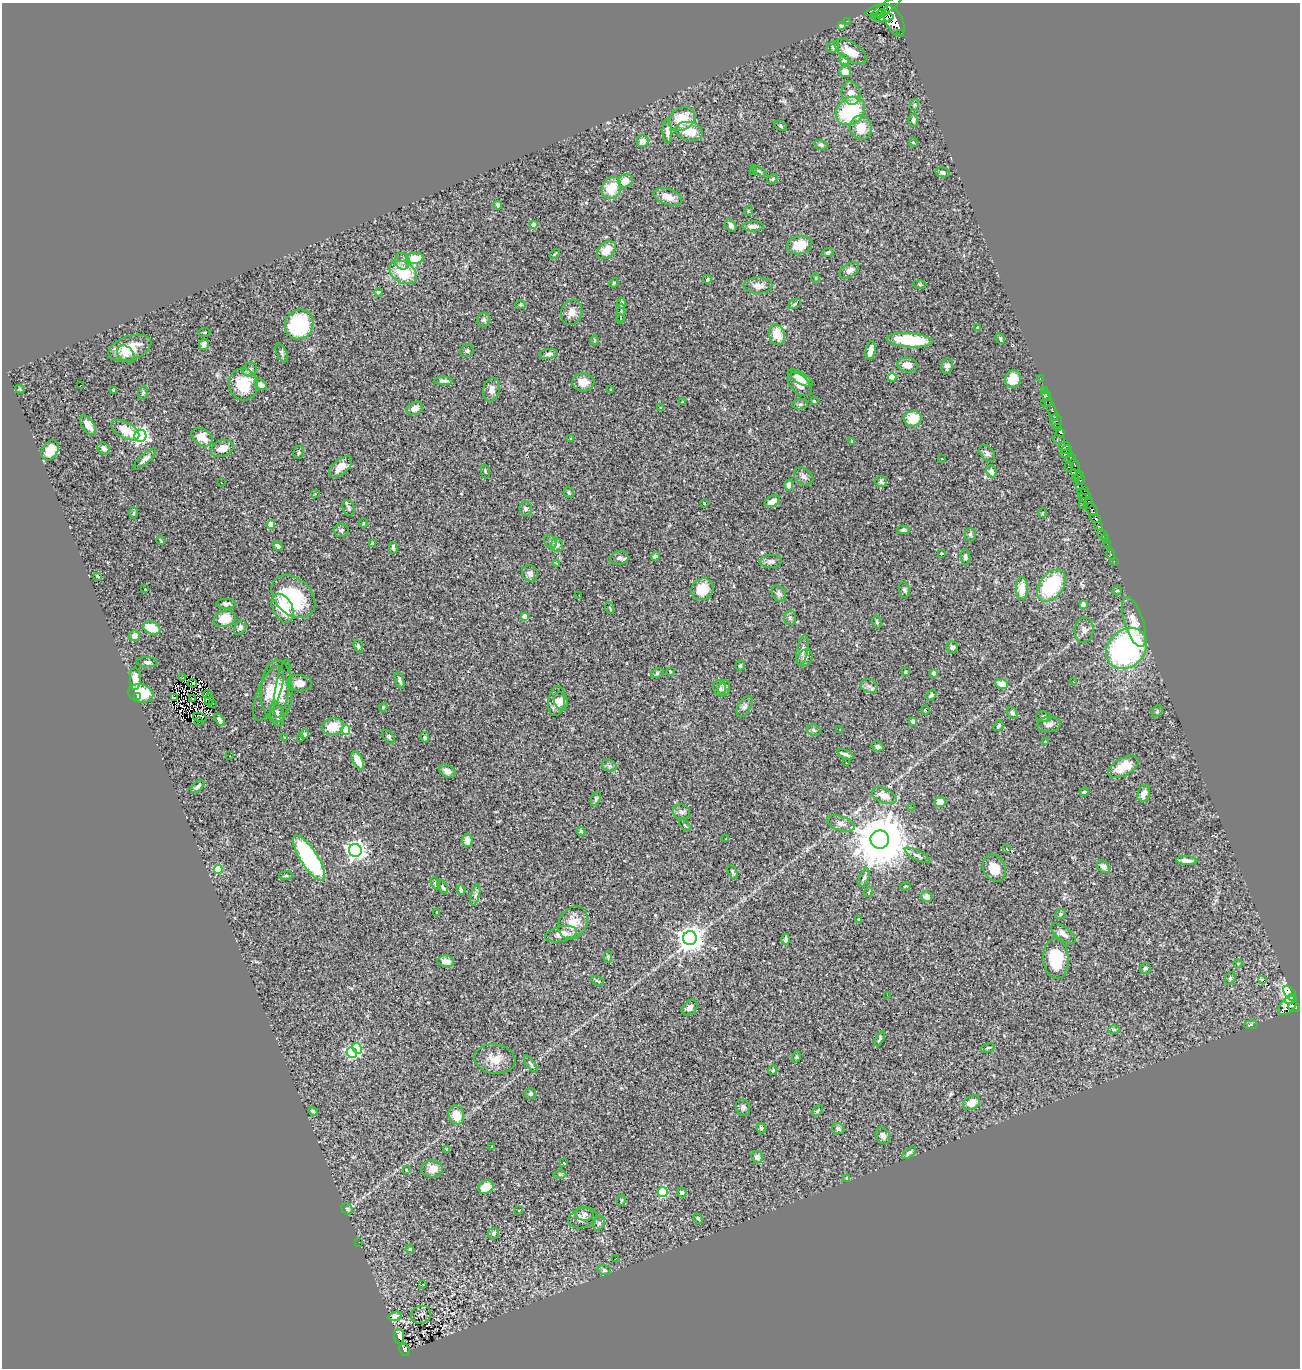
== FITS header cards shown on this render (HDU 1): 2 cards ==
NAXIS1  =                 1298
NAXIS2  =                 1366

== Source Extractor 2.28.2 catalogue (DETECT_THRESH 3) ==
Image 1298 x 1366 px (HDU 1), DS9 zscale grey, 1 PNG px = 1 image px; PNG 1302 x 1370 px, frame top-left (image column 1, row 1366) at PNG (2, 3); each listed source drawn as its Kron ellipse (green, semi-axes under 4 px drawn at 4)
Background 0.757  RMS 0.025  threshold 0.0753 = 3 sigma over >= 5 px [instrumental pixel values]
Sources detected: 363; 1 with non-positive FLUX_AUTO (blend fragments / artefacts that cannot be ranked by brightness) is neither listed nor drawn; the other 362 listed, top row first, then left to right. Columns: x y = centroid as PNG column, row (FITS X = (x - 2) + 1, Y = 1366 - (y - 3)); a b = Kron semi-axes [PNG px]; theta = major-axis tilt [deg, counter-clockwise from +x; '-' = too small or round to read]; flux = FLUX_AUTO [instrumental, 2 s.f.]
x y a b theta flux
886 7 18 5 33 2500
877 10 12 4 19 1100
880 14 6 3 27 750
884 18 10 4 3 1700
894 20 17 8 -63 7100
847 21 2 2 - 5.3
841 26 4 3 - 2
901 34 3 3 - 130
833 47 6 5 - 3
850 51 18 9 -34 26
844 60 5 5 - 5.9
845 72 6 5 - 12
851 93 12 9 -73 13
914 105 6 4 71 2.4
850 111 16 12 41 110
682 119 14 11 35 40
913 120 6 5 - 3.4
781 126 6 4 -29 2.6
861 128 12 10 -75 30
689 131 14 9 -13 31
667 132 11 4 -86 8.5
642 141 6 6 - 13
913 142 4 3 - 1.5
821 145 7 4 -18 3.3
753 171 2 2 - 9.7
759 171 8 4 -26 2.7
942 172 7 5 -13 3.8
773 179 6 4 29 2.4
625 181 7 6 - 18
612 188 11 9 64 43
668 197 15 8 -18 19
498 205 4 3 - 3.8
748 211 5 3 - 1.4
533 225 4 4 - 6.7
731 226 7 5 -55 5.7
753 226 10 5 2 9.8
799 245 12 9 13 27
606 250 10 7 44 22
828 252 5 4 - 3.6
555 254 6 2 45 1.4
415 258 9 5 5 34
402 261 8 7 - 6.9
849 270 11 6 34 9.6
403 272 14 10 -30 64
816 278 4 4 - 1.9
707 279 4 4 - 3.1
614 283 5 4 - 1.9
919 284 7 3 -1 1.8
758 286 14 8 0 12
378 292 4 3 - 1.8
622 303 6 4 89 10
794 304 7 4 28 2.4
521 305 5 4 - 2.3
572 312 13 10 72 13
621 313 9 2 88 5.4
621 319 4 2 - 2.1
484 320 7 6 - 4.3
299 324 15 14 - 120
977 327 3 3 - 1.4
204 332 6 3 8 1.8
777 335 10 8 -73 28
1000 339 5 3 - 2.1
595 340 5 3 - 1.4
910 340 23 7 -5 82
204 345 5 5 - 6.1
130 348 22 12 18 38
467 351 7 6 - 3.5
871 351 9 5 78 14
282 353 10 5 -63 3.9
126 354 10 7 -42 20
548 354 9 5 11 5.3
907 365 10 7 -9 12
947 366 8 5 81 8.3
250 369 7 6 - 5.5
892 377 4 4 - 39
800 378 14 5 -32 11
1013 379 9 8 - 25
1040 379 3 2 - 14
444 381 9 4 0 4.3
583 382 11 9 -2 18
243 384 16 14 -74 50
800 384 14 8 -45 14
80 385 3 2 - 3.7
261 385 6 5 - 11
20 389 5 4 - 1.6
113 390 4 3 - 1.4
491 390 12 8 76 11
611 390 3 2 - 1.1
1044 390 3 2 - 8
143 393 7 5 72 2.8
1047 395 6 3 -74 13
814 401 3 2 - 1.4
682 402 3 2 - 1.3
1047 402 6 2 0 34
800 404 8 5 8 3.4
1050 406 16 3 -67 84
415 408 8 6 23 10
661 408 3 3 - 1.9
913 419 8 7 - 41
1056 421 7 5 -79 480
88 425 11 6 -57 16
1057 428 4 3 - 470
125 430 15 8 -29 33
1060 432 5 4 - 570
140 436 6 6 - 500
202 437 11 8 -31 26
571 438 3 2 - 2.3
1059 440 6 2 -18 14
852 441 4 3 - 1.4
1064 446 5 4 - 370
104 448 7 5 -38 6.7
222 448 12 8 19 18
1066 449 5 3 - 180
50 450 11 7 58 19
299 453 6 5 - 2.8
987 453 9 6 -52 4.9
1066 454 6 4 1 400
145 459 14 5 42 7.4
942 459 3 2 - 1.9
1070 459 6 3 40 500
1075 465 6 3 -63 180
341 467 14 7 40 22
1069 467 5 4 - 430
485 471 7 3 -78 2.1
991 471 6 5 - 7.2
1076 474 6 4 -40 320
804 476 10 7 -36 8.1
1080 478 7 3 -79 160
1075 479 4 3 - 110
881 482 6 5 - 3.8
221 483 2 2 - 0.94
789 485 5 4 - 9
1079 487 3 2 - 200
1084 490 3 3 - 280
569 493 5 5 - 2.6
315 494 3 3 - 1.5
1084 494 8 3 -30 95
1082 497 3 3 - 140
772 501 8 5 25 14
704 503 3 3 - 1.6
1088 503 6 3 79 44
1083 504 2 2 - 6.9
349 508 8 5 -67 4.5
526 509 7 6 - 5.2
1092 510 7 5 -52 93
133 513 6 4 88 2
1042 513 4 3 - 1.3
1095 518 5 4 - 590
363 523 4 3 - 1.6
271 525 4 4 - 39
1099 526 4 3 - 100
341 530 7 6 - 4.4
903 530 6 4 1 3.7
970 534 7 5 89 3.1
1102 534 6 3 -45 68
1105 539 2 2 - 4.1
161 541 4 2 - 1.8
550 542 7 6 - 3.4
372 544 3 3 - 2.9
1107 544 4 2 - 11
557 545 6 6 - 7.9
278 546 5 3 - 4.6
393 548 6 3 -80 3.6
941 553 3 2 - 1.9
1111 554 6 3 -76 12
655 556 4 4 - 4.5
965 557 8 5 -85 4.8
619 558 9 6 10 5.9
1114 561 2 2 - 96
771 562 11 6 5 6
557 563 3 3 - 3.9
530 573 8 7 - 7.8
97 576 4 3 - 4.8
1051 586 18 11 52 110
145 589 3 2 - 1.2
702 589 11 10 - 37
1022 589 11 6 90 20
904 590 8 5 -79 3.3
1117 591 5 4 - 1.7
779 593 8 6 -60 4.7
579 595 2 2 - 1
293 597 25 17 -43 110
226 604 10 5 -1 4.8
1083 604 4 4 - 13
283 608 15 10 -63 38
610 608 6 3 -71 1.4
524 616 4 4 - 19
790 618 7 6 - 3.4
225 619 11 8 18 30
877 622 7 4 -78 2.7
1134 622 26 9 -73 27
152 628 9 6 -20 42
240 628 8 5 58 5.3
1084 630 12 9 82 8.8
134 636 5 5 - 10
358 646 6 4 -68 3.6
952 647 6 5 - 4.1
1127 648 22 18 46 380
802 650 15 5 79 7
804 658 9 7 47 6.9
147 662 11 5 -3 5.1
740 665 5 4 - 3.2
670 671 4 3 - 1.4
906 672 4 3 - 1.5
657 673 6 4 32 2.9
934 673 3 3 - 10
183 678 3 2 - 0.81
135 679 11 5 -89 14
400 680 8 4 -71 4.1
1073 682 3 3 - 4.6
193 683 4 2 - 2.2
299 683 12 8 -3 12
1002 684 6 5 - 20
869 686 8 6 -19 6.3
719 688 7 6 - 5.4
724 688 8 5 82 4.4
282 689 29 7 81 14
277 691 31 16 88 39
141 693 13 9 -16 44
268 693 29 11 68 25
207 694 4 2 - 2.3
931 695 6 4 38 3.1
137 696 3 2 - 82
174 698 3 2 - 1.1
193 698 3 2 - 0.98
209 700 6 2 90 0.44
556 701 15 8 82 15
561 701 9 7 -67 7.9
212 704 4 2 - 1.7
745 706 11 6 60 6
383 707 4 4 - 1.6
925 710 4 3 - 1.1
1157 711 6 5 - 2.4
1012 713 6 5 - 4.8
277 715 12 6 -75 8.9
1044 717 7 5 -9 3.6
200 718 7 4 -18 0.58
220 720 7 4 -60 7.1
913 721 4 4 - 8
199 722 3 2 - 3.4
1049 724 12 7 5 9.6
999 726 6 3 54 2.5
333 727 10 8 10 32
346 730 5 4 - 110
814 730 7 5 -23 3
840 730 2 2 - 0.93
305 734 5 4 - 4.5
389 737 8 5 -50 3.4
425 737 5 4 - 3.7
285 738 3 3 - 1.4
300 738 3 2 - 1.4
1045 741 3 2 - 2.1
877 746 6 5 - 5.5
845 754 9 3 -20 4.5
230 756 2 2 - 1.1
358 760 10 5 -63 18
846 763 3 2 - 3
609 766 7 5 -20 4.2
1123 767 16 8 30 35
447 771 9 6 -29 8.9
198 787 8 4 42 5
1084 792 5 4 - 3.3
1144 793 9 6 72 13
884 796 13 7 -25 19
596 799 8 4 72 3.1
940 802 5 5 - 17
912 807 3 2 - 1.3
681 812 9 7 -16 6.3
841 824 14 7 -19 9.3
685 825 7 2 -45 1.4
581 831 5 3 - 2.4
726 839 2 2 - 1.1
467 840 7 5 -89 11
880 840 9 9 - 13000
1007 849 3 2 - 0.91
355 850 6 6 - 900
917 855 14 5 -27 5.2
309 858 26 8 -57 270
1187 861 10 4 -3 7.8
1103 867 7 5 -49 7.7
994 868 14 11 -63 25
218 869 4 4 - 76
733 872 8 3 -63 2.6
286 876 7 3 8 2.1
864 878 9 5 69 4.4
435 883 6 4 -68 2.9
905 886 5 4 - 1.7
443 887 7 4 -61 3.5
461 890 5 3 - 2.8
869 892 5 3 - 1.4
475 895 11 3 75 4.8
926 897 6 5 - 9.7
437 913 3 3 - 4.3
1060 914 5 5 - 3.3
859 919 4 3 - 1.2
573 923 17 13 59 26
561 934 16 7 12 15
1063 934 14 6 -37 10
690 938 7 7 - 1800
786 940 5 4 - 4.4
608 957 6 4 -89 2.2
1056 959 20 12 -86 71
446 961 8 5 -5 12
1238 964 4 4 - 1.5
1145 968 5 5 - 2.9
1230 978 6 5 - 2.8
1263 979 3 3 - 19
597 981 7 3 -26 2.4
1290 993 8 5 -53 170
887 995 3 2 - 1.5
1291 999 6 4 36 300
1287 1005 11 6 46 1000
1294 1007 6 4 -20 570
690 1008 9 6 46 8.3
1251 1025 7 3 9 2.4
1114 1030 5 3 - 1.9
880 1039 8 3 63 2.8
357 1048 5 4 - 100
988 1048 7 3 18 2.6
352 1052 5 5 - 210
796 1057 6 3 72 1.8
495 1059 21 14 -8 25
531 1064 10 4 -54 3.4
773 1070 5 4 - 1.8
530 1094 5 5 - 3.5
971 1103 9 6 29 17
743 1108 8 7 - 5.5
313 1111 5 3 - 2.4
818 1111 6 4 48 2.7
456 1115 9 7 -71 30
761 1128 5 4 - 3.2
838 1129 6 5 - 4.4
883 1136 9 6 -61 8.4
492 1147 4 3 - 1.2
447 1149 4 3 - 1.6
909 1153 8 4 40 3.9
757 1157 6 5 - 8.6
564 1163 2 2 - 0.96
432 1169 10 8 4 15
406 1170 3 3 - 1.3
560 1175 6 4 -1 2.7
847 1178 4 3 - 1.9
486 1187 8 6 31 24
663 1192 5 4 - 140
682 1192 5 4 - 3.4
621 1200 6 3 81 1.8
347 1209 6 5 - 2.9
519 1210 3 3 - 43
584 1214 9 7 -11 5
583 1218 14 10 18 11
698 1218 6 4 -61 2
599 1223 7 5 70 4
493 1233 6 5 - 3.5
359 1242 2 2 - 1.3
410 1249 4 4 - 1.7
616 1258 3 2 - 2
604 1270 6 5 - 3.4
423 1284 3 2 - 1.9
421 1315 10 9 - 6.4
395 1316 7 3 16 3.6
399 1336 7 5 -86 21
404 1350 6 5 - 39
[1 non-positive-flux detection neither listed nor drawn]